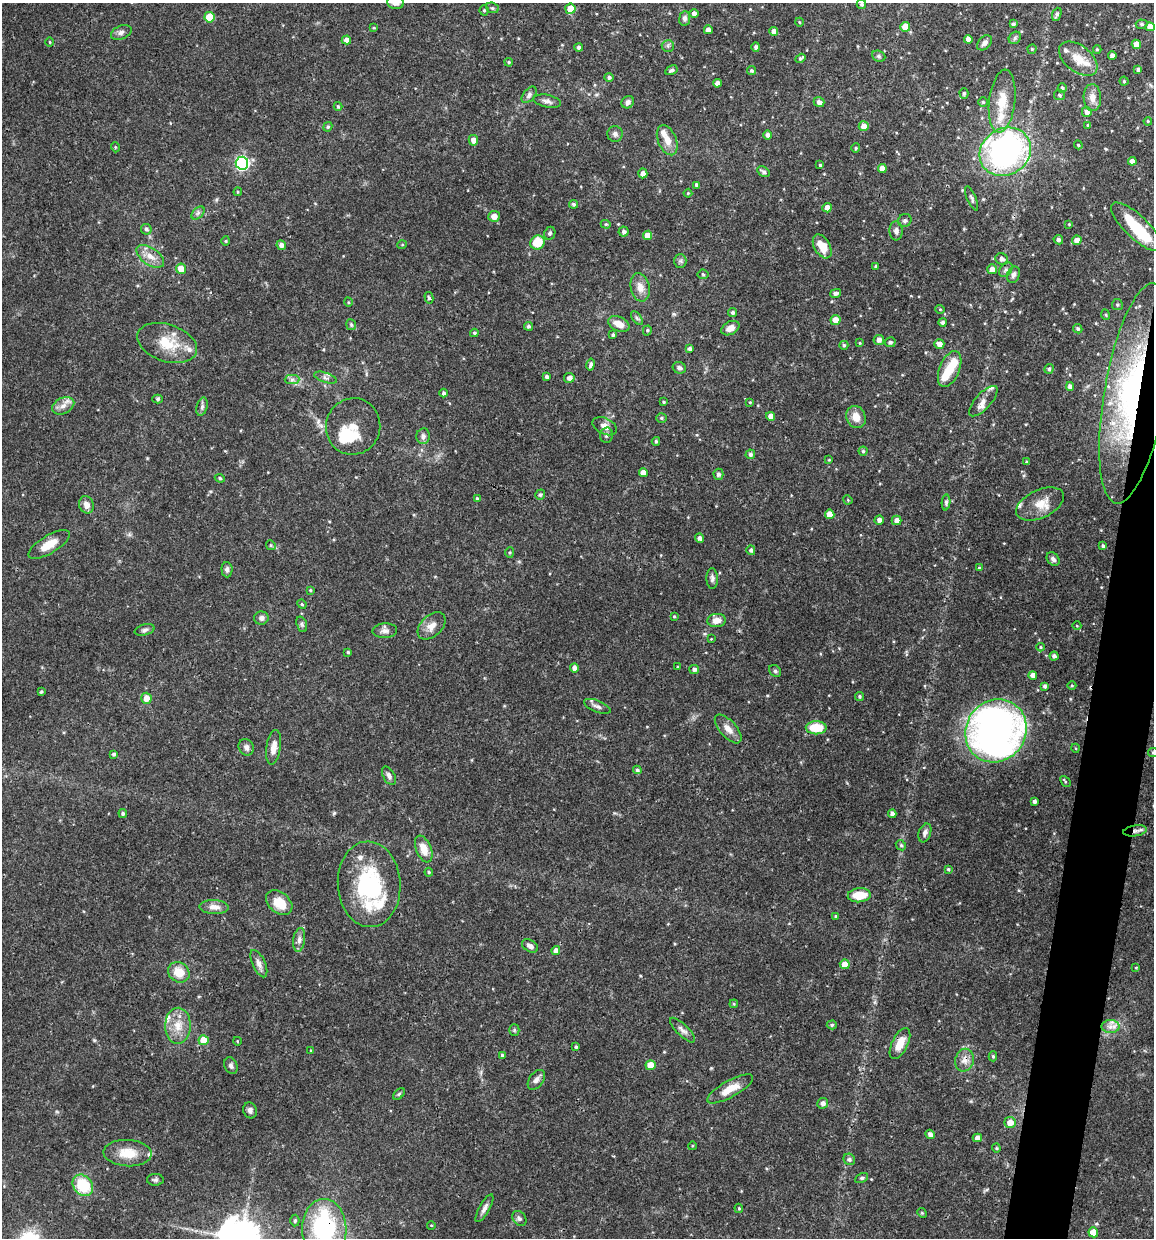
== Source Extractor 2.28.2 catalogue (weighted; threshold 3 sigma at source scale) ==
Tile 10 of 4 x 4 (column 2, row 3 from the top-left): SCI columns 1271-2422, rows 1242-2477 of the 4966 x 4951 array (HDU 1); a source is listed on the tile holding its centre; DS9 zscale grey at full resolution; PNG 1156 x 1240 px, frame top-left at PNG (2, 3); each listed source drawn as its Kron ellipse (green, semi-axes under 4 px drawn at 4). Shown black and unused: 3% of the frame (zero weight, under 3 of 4 exposures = <1% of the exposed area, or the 3 px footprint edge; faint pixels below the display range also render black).
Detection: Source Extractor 2.28.2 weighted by HDU 2 'WHT'; one run over the whole footprint, this tile lists its part. Background 0.0686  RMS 0.0025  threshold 0.0113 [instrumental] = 3 sigma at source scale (4.5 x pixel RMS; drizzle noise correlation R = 1.50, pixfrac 1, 0.05/0.05 arcsec/px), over >= 5 px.
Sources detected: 298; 5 inside a brighter object's white glare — neither listed nor drawn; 17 inside a brighter listed object's ellipse — not listed separately; the other 276 listed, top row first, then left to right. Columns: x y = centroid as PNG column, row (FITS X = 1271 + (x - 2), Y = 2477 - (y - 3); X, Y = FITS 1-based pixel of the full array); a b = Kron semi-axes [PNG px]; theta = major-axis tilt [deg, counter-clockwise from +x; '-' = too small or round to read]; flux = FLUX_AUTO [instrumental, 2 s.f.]
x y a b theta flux
395 3 8 6 -11 1.4
861 4 5 4 - 0.4
492 8 6 5 - 0.47
570 9 5 5 - 3.4
484 10 5 4 - 0.39
694 14 4 4 - 1
1057 14 7 4 68 0.62
209 17 5 5 - 5.8
685 18 7 5 83 0.79
799 22 4 3 - 0.21
1013 24 4 4 - 0.52
1142 24 6 4 -4 0.52
905 27 5 5 - 3.6
1150 27 4 4 - 2.4
374 28 4 3 - 0.22
708 30 4 4 - 1.3
121 32 11 6 22 0.96
774 32 4 4 - 1.4
1015 38 7 5 48 0.51
968 39 4 4 - 1.3
346 40 5 4 - 1.3
50 42 4 3 - 0.22
984 43 9 6 46 1
1136 44 5 4 - 2.2
668 46 6 6 - 0.53
579 47 4 4 - 0.76
756 47 5 4 - 0.67
1032 49 4 4 - 0.33
1097 49 4 4 - 0.32
879 56 7 5 -22 0.46
1112 56 4 4 - 1.2
800 58 5 4 - 0.51
1078 59 22 13 -38 4.5
509 62 4 3 - 0.3
671 70 6 4 28 0.61
1138 70 4 3 - 0.65
752 71 5 4 - 0.48
609 77 5 4 - 0.62
1124 81 4 4 - 0.35
717 83 4 4 - 1.3
1062 88 5 4 - 0.5
964 93 5 4 - 0.46
529 95 9 5 51 0.81
1059 95 5 5 - 0.38
1092 98 13 9 -88 2.2
547 101 14 6 -11 1.1
1002 101 31 13 83 6.1
628 102 7 5 39 0.96
819 102 5 5 - 0.98
983 102 5 4 - 0.36
338 106 4 4 - 0.26
1087 112 5 5 - 1.1
1148 121 4 3 - 0.25
1088 125 4 4 - 0.3
864 126 5 5 - 2
328 127 5 4 - 0.4
615 134 8 7 - 0.92
768 135 5 4 - 0.82
473 140 5 5 - 1.5
667 140 16 9 -68 2.7
1078 145 4 4 - 0.27
115 147 5 3 - 0.22
856 148 5 4 - 0.29
1005 152 27 23 33 63
1132 161 4 4 - 1.7
242 163 6 6 - 43
820 165 3 3 - 0.29
882 168 4 4 - 1.9
763 172 7 5 -32 0.75
643 173 5 4 - 1.3
696 185 4 3 - 0.47
238 192 4 4 - 0.27
688 193 4 4 - 0.29
972 198 13 4 -67 0.67
573 204 4 4 - 0.5
827 208 5 4 - 1.4
198 213 8 5 45 0.59
494 216 6 5 - 1.8
905 220 7 6 - 0.55
606 224 5 4 - 0.36
1069 224 4 4 - 0.22
1136 227 33 11 -44 11
146 229 5 5 - 0.63
896 231 9 6 -87 0.98
623 232 5 5 - 0.66
550 233 6 5 - 0.49
647 235 5 4 - 2.3
1058 240 5 4 - 0.6
1077 240 5 4 - 1.6
226 241 5 3 - 0.25
537 242 7 7 - 5.6
281 245 5 4 - 1.1
402 245 5 3 - 0.23
822 246 13 8 -59 4
150 256 16 8 -35 2.5
1002 259 6 5 - 1
680 261 6 6 - 0.53
875 266 4 3 - 0.29
181 269 5 5 - 3
992 269 5 5 - 1.6
1006 270 8 5 51 0.66
703 274 5 5 - 0.36
1013 275 8 6 68 0.91
640 287 14 9 -79 2.3
836 293 6 3 14 0.73
429 298 6 4 -77 0.47
348 302 5 3 - 0.25
1117 305 5 5 - 0.43
940 309 4 4 - 0.25
733 312 5 4 - 0.55
1106 315 5 3 - 0.24
637 318 8 4 -53 0.51
835 320 5 5 - 2.3
943 322 4 4 - 0.71
619 324 11 7 -25 2.5
351 325 5 5 - 0.37
528 326 4 4 - 0.51
730 328 9 6 27 1.7
1078 329 5 4 - 0.46
647 330 5 4 - 0.35
474 333 4 3 - 0.34
613 335 4 4 - 0.46
879 340 5 5 - 1
890 342 5 5 - 0.59
167 343 31 18 -18 7.6
860 343 4 3 - 0.24
939 344 5 4 - 1.4
844 345 4 4 - 0.39
690 349 4 4 - 0.77
591 364 6 4 79 0.7
679 368 7 5 -26 0.7
950 369 19 10 67 5.3
1049 369 5 4 - 0.5
546 377 4 4 - 0.6
325 378 12 5 -18 0.8
569 378 5 5 - 1.2
292 380 7 4 1 0.71
1070 386 4 4 - 1.1
444 393 4 4 - 0.54
1135 393 112 31 80 56
158 399 5 4 - 0.46
983 401 19 8 48 1.7
663 402 4 3 - 0.33
750 402 4 3 - 0.25
63 406 12 8 26 1.7
202 407 9 5 75 0.69
771 416 4 4 - 1.8
856 417 11 9 -67 2.7
661 418 5 4 - 0.38
353 426 28 27 - 5.7
605 426 13 8 -25 1.7
607 435 8 6 78 0.66
423 436 8 6 82 0.95
656 441 4 3 - 0.38
863 451 4 4 - 0.38
750 454 5 4 - 0.68
829 460 4 3 - 0.23
1026 462 4 3 - 0.27
643 473 4 4 - 1.9
718 474 5 5 - 0.78
220 478 5 4 - 0.42
540 495 5 4 - 0.4
477 498 4 3 - 0.27
848 500 5 3 - 0.23
946 502 8 4 85 0.52
1040 504 25 14 25 4.1
86 505 9 7 -67 1.5
830 514 5 4 - 2.6
879 520 5 4 - 1
897 520 5 4 - 1.4
700 538 5 4 - 0.96
49 544 23 9 31 3.6
271 545 5 4 - 0.38
1103 546 4 3 - 0.49
751 550 5 4 - 0.66
510 552 5 4 - 0.35
1053 559 7 5 -52 0.83
979 568 3 3 - 0.34
227 570 7 5 -87 0.82
712 578 10 5 -89 0.84
310 590 4 3 - 0.26
302 604 5 4 - 0.34
674 616 4 4 - 0.24
261 618 7 6 - 0.96
716 620 9 6 6 1.9
302 624 8 5 -70 0.52
432 626 16 10 44 2.2
1077 626 4 3 - 0.19
145 630 10 5 15 0.76
385 631 12 7 3 1.1
711 639 3 3 - 0.17
1040 647 4 4 - 0.27
348 652 3 3 - 0.36
1054 656 4 4 - 0.77
678 667 3 3 - 0.29
575 668 4 4 - 1.2
694 669 5 4 - 0.8
775 671 6 5 - 0.48
1033 675 4 4 - 1.6
1045 686 4 4 - 0.59
1072 686 4 3 - 0.23
41 692 3 3 - 0.36
859 696 4 4 - 0.35
146 698 5 5 - 2.3
597 706 14 5 -22 0.93
816 728 10 6 0 6.7
728 729 18 8 -48 2.1
996 731 32 30 56 130
246 747 8 7 - 1
274 747 17 7 82 2.3
1075 748 4 3 - 0.2
1153 752 5 4 - 0.32
114 754 4 3 - 0.54
637 770 4 4 - 0.5
389 776 10 6 -61 0.87
1065 781 6 3 -47 0.28
1034 801 4 3 - 0.71
123 813 4 4 - 0.52
892 814 4 4 - 1
1135 831 12 5 9 1.2
925 833 10 6 71 0.94
901 845 5 4 - 0.37
424 849 14 7 -67 3.3
948 869 4 4 - 0.34
429 872 4 3 - 0.29
369 884 43 31 -87 23
859 895 11 7 5 5.6
279 903 15 10 -39 4.9
214 907 14 7 -2 1.9
836 916 4 4 - 0.38
299 940 12 6 82 1.1
530 946 9 5 -30 1
556 951 4 4 - 1.5
259 964 15 6 -65 1.3
845 964 5 5 - 2.6
1136 967 4 2 - 0.18
179 972 11 9 -34 4
734 1004 4 3 - 0.24
832 1025 5 4 - 0.41
178 1026 18 13 88 4.1
1110 1027 9 6 0 1.3
514 1030 5 5 - 0.38
682 1030 16 5 -45 1.2
204 1040 5 5 - 4.4
237 1041 4 2 - 0.18
900 1043 17 8 64 3.5
576 1047 3 3 - 0.5
311 1051 4 4 - 0.31
502 1055 4 4 - 0.53
993 1056 5 4 - 0.38
964 1060 11 9 75 1.7
650 1065 5 5 - 3.4
231 1066 8 6 -64 0.74
536 1080 11 7 55 1.1
730 1089 26 8 29 3.9
399 1094 7 4 45 0.4
823 1103 5 5 - 1.1
250 1110 8 6 -72 0.83
1010 1122 6 5 - 2.6
930 1134 5 4 - 1
977 1138 4 4 - 1.2
692 1146 4 3 - 0.2
996 1148 4 4 - 0.29
128 1153 24 13 -3 4.8
849 1159 6 5 - 0.64
862 1178 7 4 26 0.44
155 1180 8 6 -2 0.62
83 1185 11 9 -49 10
484 1208 15 5 61 1.2
739 1208 5 4 - 0.31
922 1213 5 4 - 0.28
519 1218 8 6 -53 0.7
295 1221 6 4 88 0.45
431 1225 4 3 - 0.2
324 1229 29 22 -90 30
1093 1232 5 5 - 3.3
Overlapping masked pixels (flux is a lower limit): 6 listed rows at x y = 1005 152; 1135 393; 1135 831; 900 1043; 964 1060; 324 1229
Isophote crosses this tile's border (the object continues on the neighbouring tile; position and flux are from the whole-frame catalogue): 4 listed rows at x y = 395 3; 1135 393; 1153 752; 324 1229